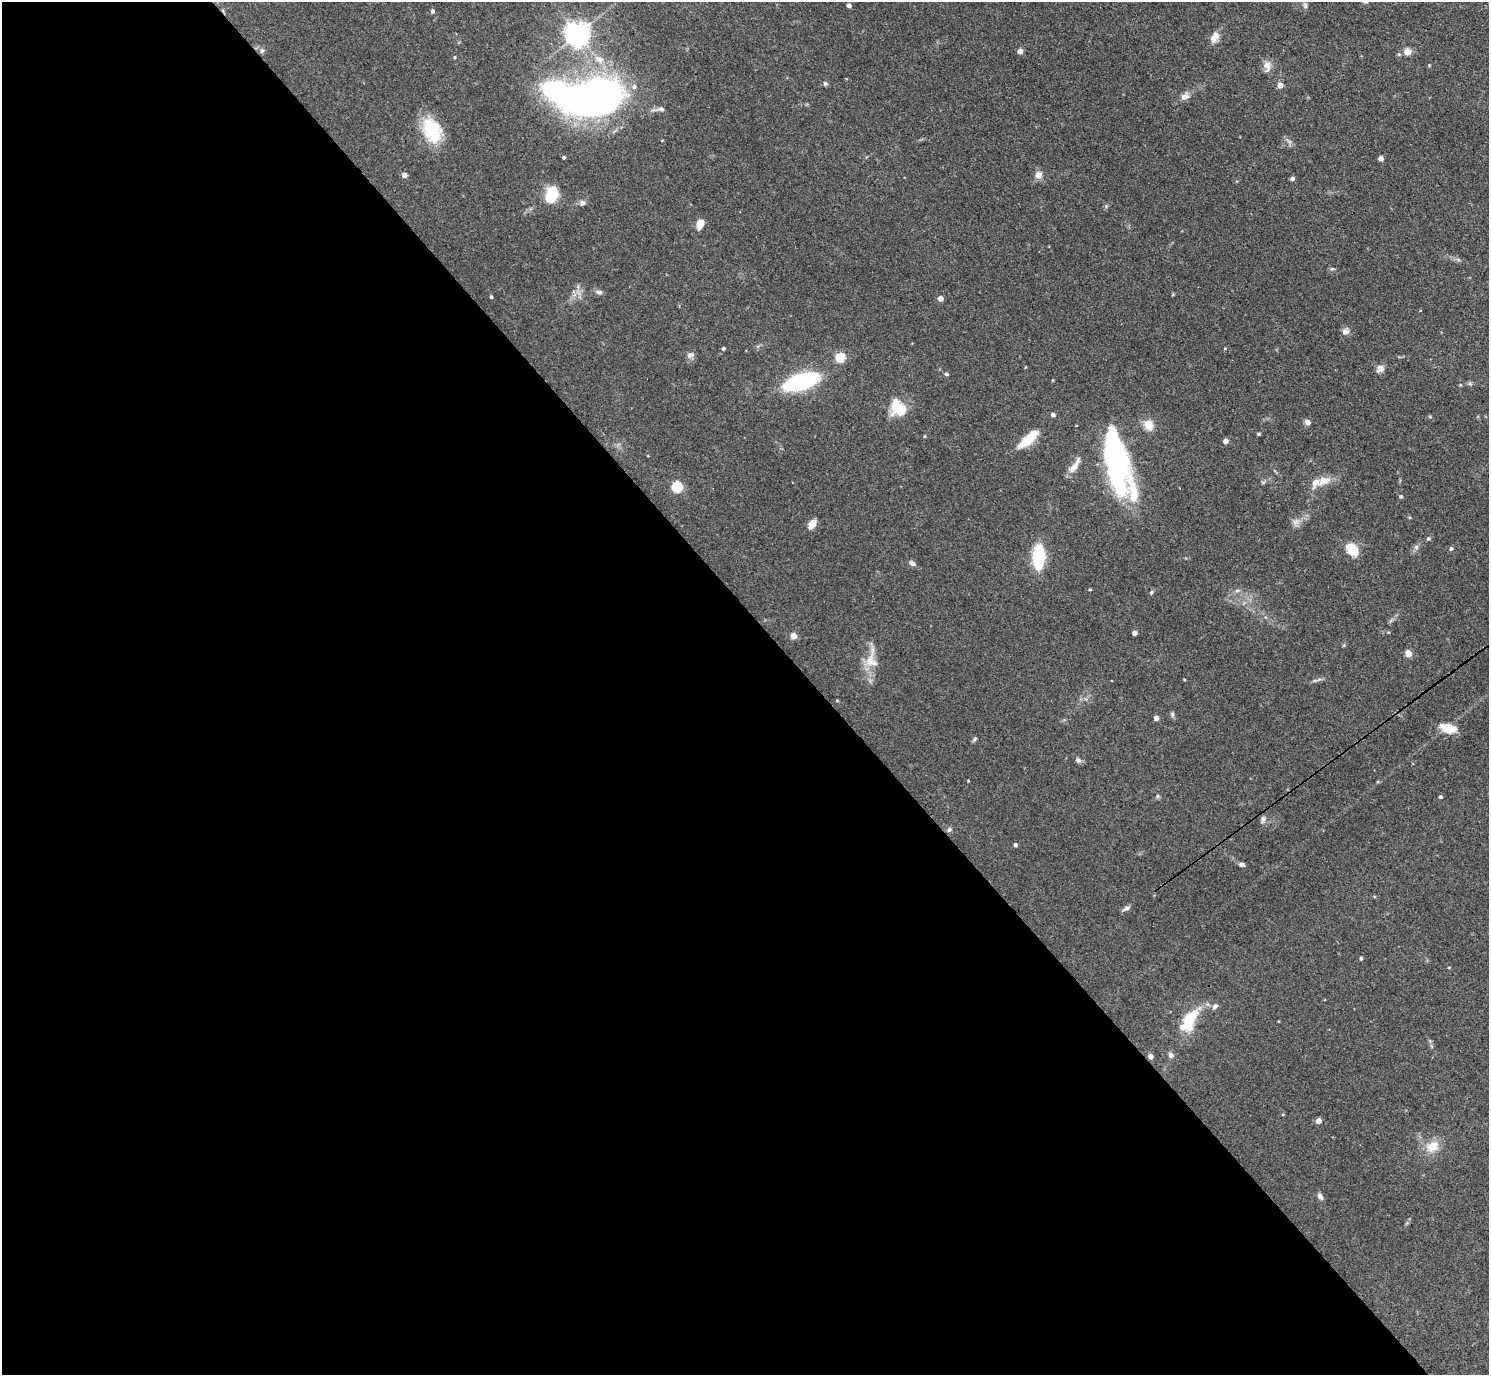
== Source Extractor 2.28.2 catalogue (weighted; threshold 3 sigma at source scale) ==
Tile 9 of 4 x 4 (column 1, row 3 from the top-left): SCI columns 3-1489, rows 1672-3044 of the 5953 x 5949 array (HDU 1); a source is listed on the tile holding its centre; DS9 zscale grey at full resolution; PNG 1491 x 1377 px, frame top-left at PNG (2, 2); no overlay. Shown black and unused: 55% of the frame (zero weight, under 3 of 4 exposures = <1% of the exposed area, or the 3 px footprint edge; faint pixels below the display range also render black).
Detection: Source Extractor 2.28.2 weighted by HDU 2 'WHT'; one run over the whole footprint, this tile lists its part. Background 0.0829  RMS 0.0055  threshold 0.0246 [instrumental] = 3 sigma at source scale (4.5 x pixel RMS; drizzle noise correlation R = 1.50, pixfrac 1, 0.05/0.05 arcsec/px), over >= 5 px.
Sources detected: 100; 5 inside a brighter object's white glare — not listed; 3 inside a brighter listed object's ellipse — not listed separately; the other 92 listed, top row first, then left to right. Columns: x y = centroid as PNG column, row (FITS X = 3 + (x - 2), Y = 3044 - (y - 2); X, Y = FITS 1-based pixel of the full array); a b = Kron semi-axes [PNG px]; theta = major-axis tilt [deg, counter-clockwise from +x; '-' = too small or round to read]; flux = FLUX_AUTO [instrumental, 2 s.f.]
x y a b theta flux
1305 5 8 6 -74 1.4
849 6 5 4 - 1.8
433 11 4 4 - 1.3
578 34 8 7 - 500
1215 37 15 9 59 4.3
262 51 7 5 65 1.1
1020 51 4 4 - 4.9
1408 52 5 4 - 12
455 57 4 3 - 0.52
599 59 16 9 -27 6
1267 66 16 8 -87 3.6
825 83 7 5 -42 0.96
1280 85 4 4 - 5.2
1184 97 9 7 32 3.6
592 98 49 31 26 230
661 109 9 6 -12 1.5
432 130 29 19 -68 25
564 158 4 4 - 0.75
1381 158 4 4 - 3.4
404 175 5 5 - 2.1
1038 175 10 9 - 3.4
1292 179 5 4 - 1.3
551 195 19 12 71 15
582 203 8 7 - 1.7
700 224 10 7 73 6
1332 269 6 4 18 0.71
578 286 7 4 74 1
599 292 8 6 -16 1.8
491 297 4 3 - 0.7
940 299 4 4 - 4
1345 331 9 7 36 2.7
723 349 4 4 - 0.87
690 355 10 7 20 2.1
840 358 5 5 - 28
1380 368 10 8 45 2.9
946 374 5 4 - 0.79
1053 380 3 3 - 0.44
801 382 27 11 18 75
1470 384 7 4 -19 0.89
898 408 23 16 -58 14
1053 415 5 5 - 1.5
1430 417 4 4 - 0.62
1307 422 7 6 - 2.4
1149 425 13 12 - 6
1259 434 4 3 - 0.82
1028 439 27 9 41 13
1226 441 4 4 - 3.8
1115 462 35 29 77 60
1073 467 19 8 46 4.7
1324 481 18 11 19 6.7
677 487 5 5 - 43
1133 492 54 18 -71 23
1401 497 5 5 - 1
1295 522 11 8 47 2.7
812 525 11 7 59 4.5
1428 538 6 4 67 0.81
1416 547 6 6 - 1.3
1451 549 5 5 - 1.2
1352 550 16 11 -44 9.9
1038 557 18 9 88 38
912 563 9 6 -29 1.8
1090 590 4 3 - 0.48
1237 591 7 4 19 0.98
1151 592 6 4 61 0.76
1388 632 5 3 - 0.47
1135 633 4 4 - 3.1
794 636 4 4 - 7
1408 654 5 4 - 11
870 660 41 8 76 9.1
1184 679 4 3 - 0.46
837 700 4 3 - 0.51
1172 714 8 5 -77 1.1
1156 718 4 4 - 3.5
1448 728 18 9 -17 9.3
975 739 7 5 58 0.88
1078 760 8 6 -39 1.5
1158 796 6 5 - 0.83
1440 797 4 4 - 0.92
1263 819 10 6 74 1.9
949 830 7 5 50 1.2
1015 845 4 4 - 1.5
1242 865 7 5 -9 1.4
1126 908 11 5 28 1.7
1361 958 4 4 - 1.1
1449 968 5 3 - 0.47
1215 1007 9 6 50 1.7
1189 1021 24 11 62 23
1171 1055 7 6 - 1.8
1151 1056 4 4 - 3.6
1319 1121 4 4 - 4.5
1433 1146 16 14 32 8.6
1320 1196 8 6 -61 2.3